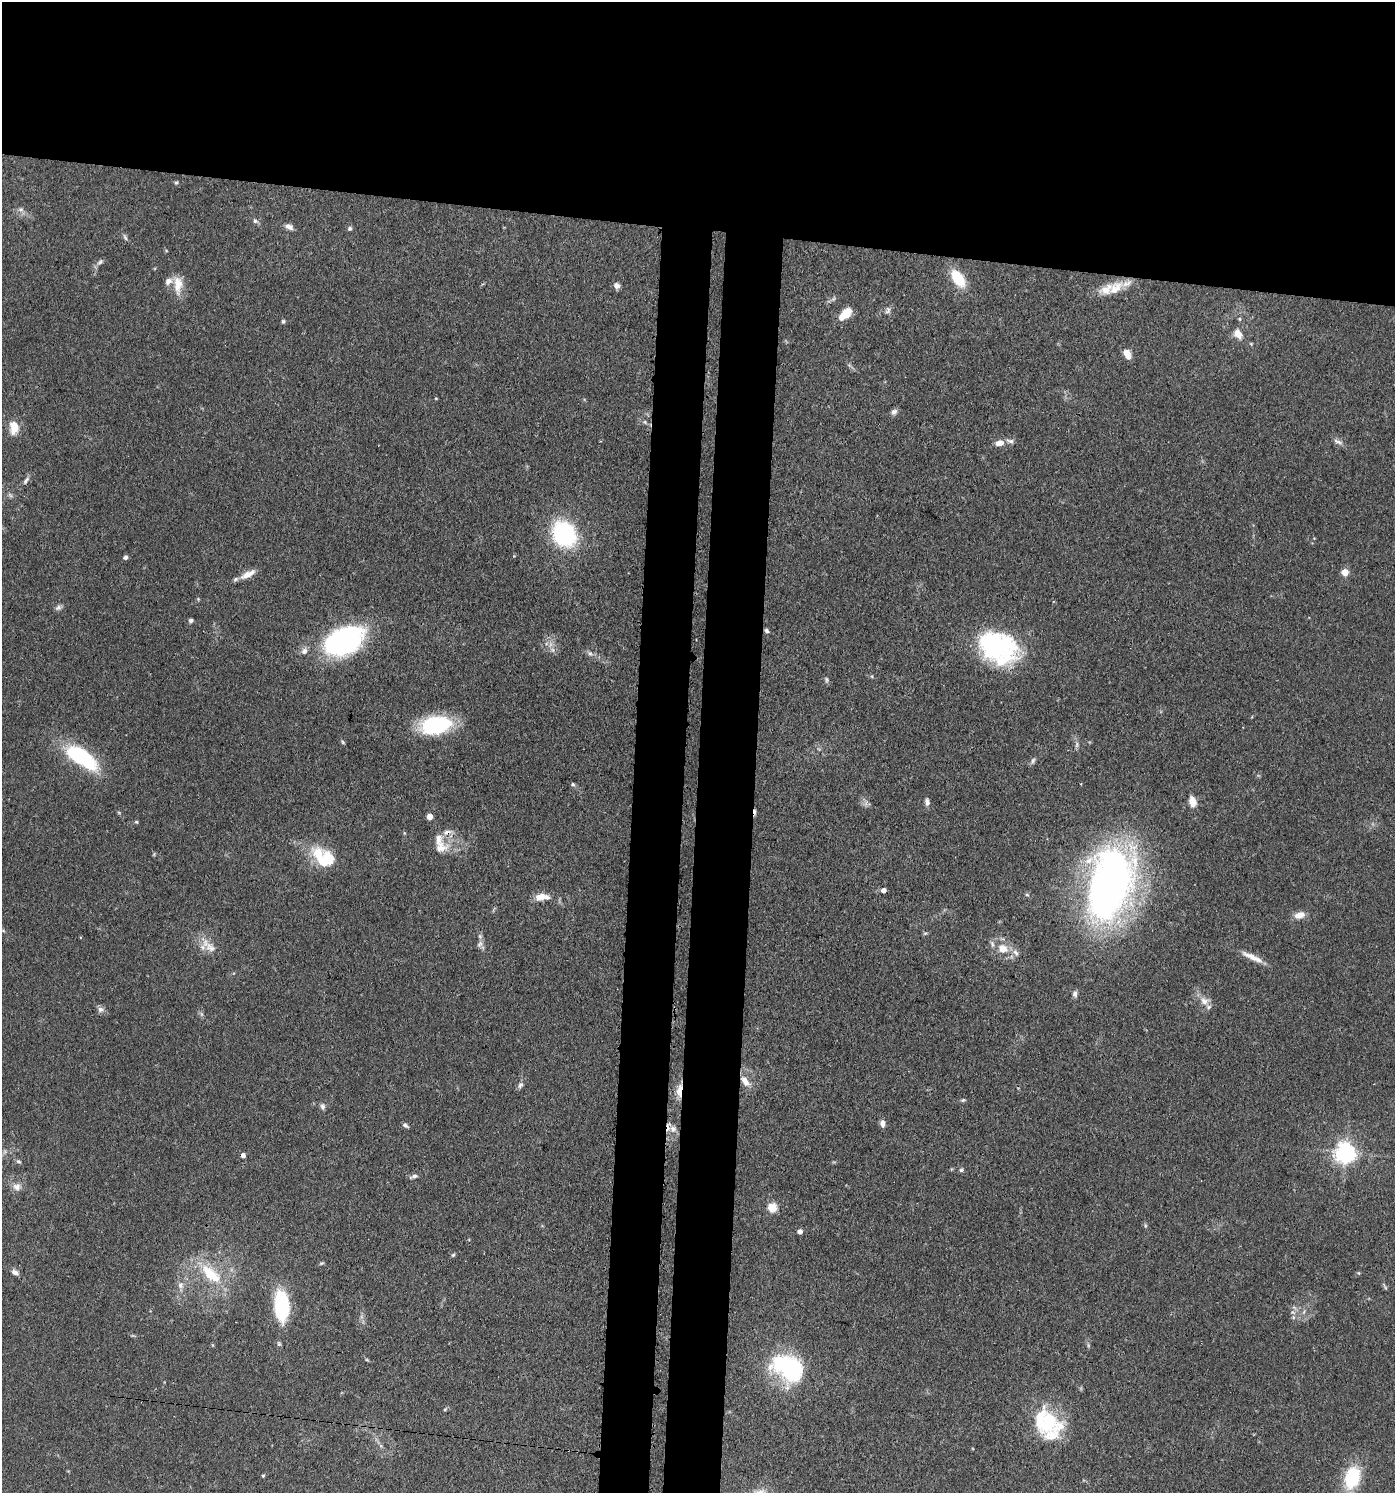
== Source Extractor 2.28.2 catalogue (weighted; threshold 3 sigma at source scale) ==
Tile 2 of 3 x 3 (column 2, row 1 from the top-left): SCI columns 1683-3075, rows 3054-4544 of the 4641 x 4614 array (HDU 1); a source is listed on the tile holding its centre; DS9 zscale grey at full resolution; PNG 1397 x 1495 px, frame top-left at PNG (2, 2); no overlay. Shown black and unused: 22% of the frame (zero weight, under 3 of 4 exposures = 9% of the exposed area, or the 3 px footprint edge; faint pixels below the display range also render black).
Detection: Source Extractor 2.28.2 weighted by HDU 2 'WHT'; one run over the whole footprint, this tile lists its part. Background 0.15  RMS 0.0055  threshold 0.0249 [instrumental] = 3 sigma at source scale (4.5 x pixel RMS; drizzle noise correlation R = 1.50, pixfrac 1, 0.05/0.05 arcsec/px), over >= 5 px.
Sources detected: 113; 1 too faint to see at this stretch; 2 inside a brighter object's white glare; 2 cosmic-ray / hot-pixel residue — not listed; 9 inside a brighter listed object's ellipse — not listed separately; the other 99 listed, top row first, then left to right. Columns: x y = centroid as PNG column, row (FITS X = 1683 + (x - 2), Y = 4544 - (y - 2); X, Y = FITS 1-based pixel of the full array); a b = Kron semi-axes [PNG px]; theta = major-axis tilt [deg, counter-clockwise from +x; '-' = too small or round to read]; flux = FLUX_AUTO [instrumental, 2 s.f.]
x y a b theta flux
176 182 5 4 - 0.73
21 209 8 6 0 1.9
255 221 8 6 -43 1.5
289 227 11 6 -24 2.6
350 228 6 5 - 1.2
125 237 10 4 -64 1.2
100 262 10 5 38 1.7
958 278 19 10 -56 19
178 285 25 11 -89 8.9
617 286 8 7 - 2.2
1115 288 26 14 43 10
888 311 9 6 52 1.7
846 313 8 6 41 13
1240 319 5 4 - 0.74
283 321 5 4 - 0.86
1238 334 12 8 -59 5.3
1127 354 11 6 -66 5.1
894 412 9 7 38 2
645 422 6 4 -72 0.78
14 427 18 11 -90 7.7
1010 441 11 5 -14 1.9
1338 442 14 5 -24 2.2
999 443 10 7 9 4.4
26 480 11 4 53 1.7
564 534 24 19 -53 65
514 556 4 4 - 0.46
125 557 5 4 - 1.6
1345 572 5 4 - 11
246 575 17 9 28 5.2
198 599 5 4 - 0.62
58 608 8 7 - 1.7
191 621 5 4 - 1.8
766 631 6 5 - 1.3
344 640 41 24 25 100
998 647 43 31 -24 80
553 650 7 4 -71 1.3
304 651 9 8 - 2.5
590 653 7 5 -43 1.5
826 680 8 4 -89 1
436 725 34 19 10 43
343 742 6 4 -48 0.75
1077 745 9 4 81 1.3
80 757 33 13 -34 58
1033 761 10 4 66 1.3
573 784 6 5 - 1.1
1193 801 9 6 -78 7.9
927 802 8 6 -88 2.2
430 816 4 4 - 7.2
136 822 5 4 - 0.68
440 847 22 17 18 10
154 854 6 3 72 0.57
325 860 24 21 24 19
1110 884 69 39 76 320
883 890 4 4 - 3.8
1027 895 6 4 -2 0.72
541 897 16 8 5 7.1
1299 915 13 8 17 4.9
925 933 6 3 19 0.74
81 938 4 2 - 0.54
480 944 10 6 54 2
210 947 16 12 -40 6.5
1003 949 12 10 -33 7.4
1016 952 10 6 -49 2.3
1251 956 28 7 -24 6.5
1075 994 8 6 87 1.9
1204 1001 12 10 -30 4.7
100 1009 8 8 - 2
745 1081 15 8 -53 5.6
520 1085 9 6 45 1.6
679 1090 20 7 84 6
963 1100 7 4 2 0.9
323 1106 9 6 -84 1.7
882 1124 8 6 -85 2.7
405 1125 7 4 -40 1.4
673 1129 10 10 - 4
1345 1153 7 7 - 350
243 1155 5 4 - 2.9
19 1161 7 5 -3 1.1
961 1170 6 5 - 0.97
414 1176 11 5 18 1.7
17 1187 11 10 - 3.7
772 1208 5 5 - 32
800 1232 4 4 - 3.4
453 1255 5 5 - 0.86
322 1263 7 3 19 0.75
15 1272 9 6 -26 2.4
1359 1273 5 3 - 0.54
211 1274 38 16 -41 24
180 1285 10 8 -90 3
1385 1287 10 3 -60 0.88
282 1305 21 10 -87 63
1294 1307 7 4 -20 1.2
1294 1317 6 4 -89 1.1
788 1368 39 25 -35 66
445 1410 5 4 - 0.69
1048 1422 41 24 82 29
381 1446 6 5 - 1
263 1476 4 4 - 0.61
1352 1478 24 15 76 30
Overlapping masked pixels (flux is a lower limit): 2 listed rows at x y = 745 1081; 679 1090